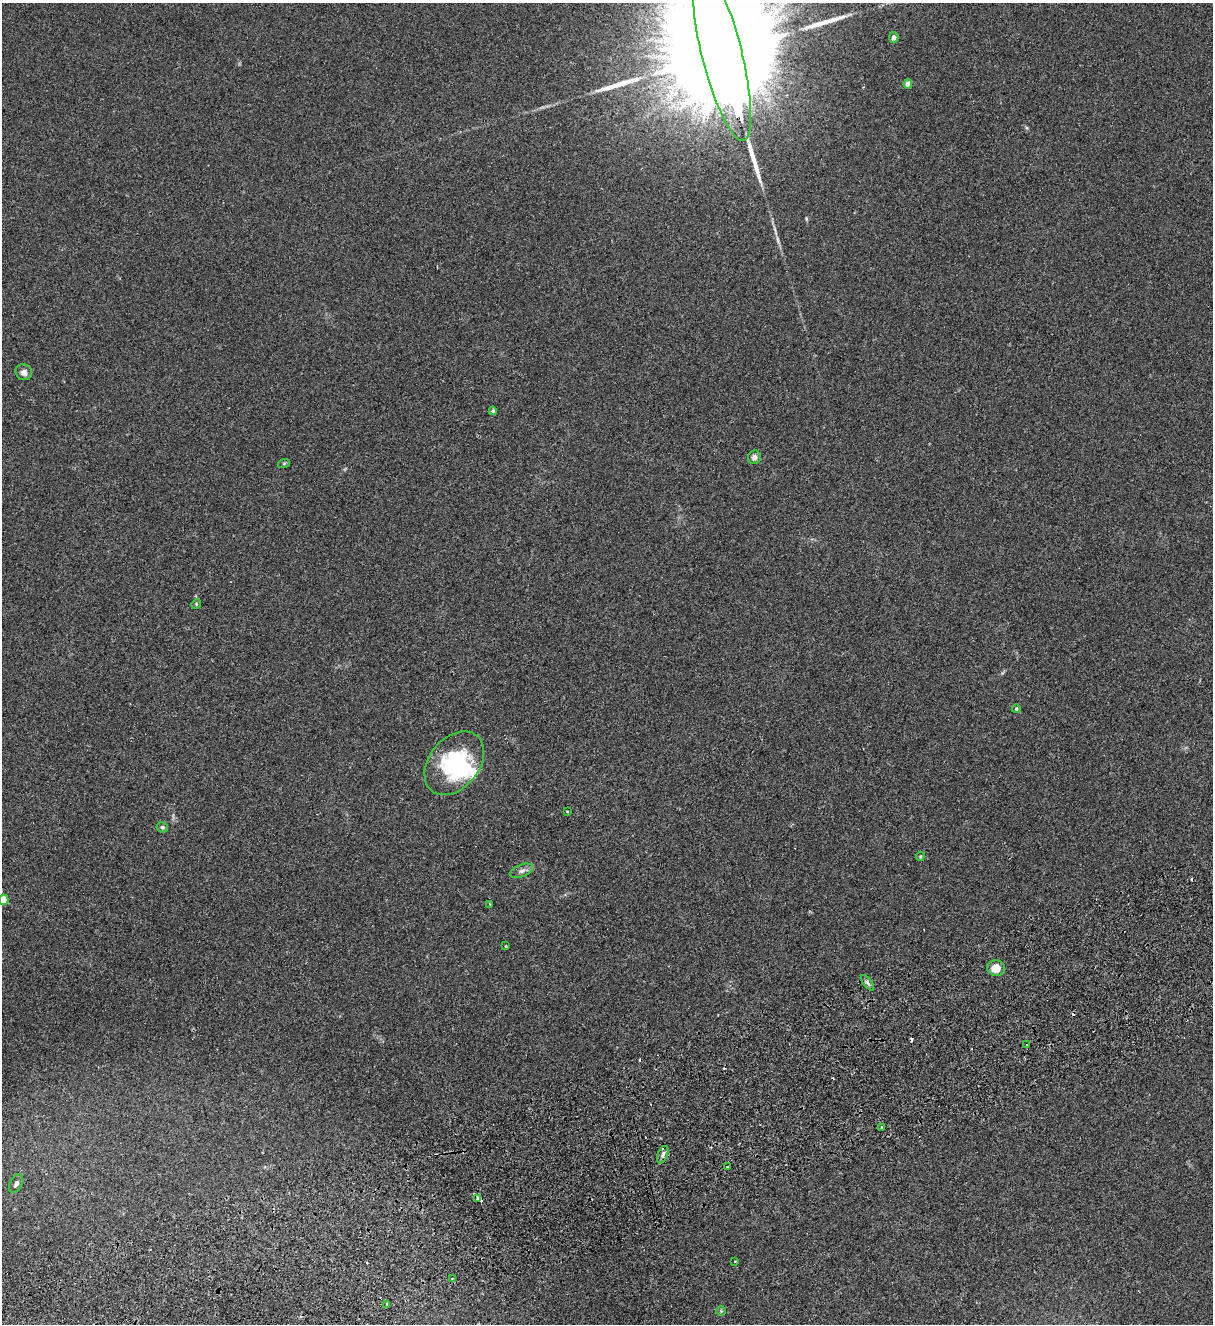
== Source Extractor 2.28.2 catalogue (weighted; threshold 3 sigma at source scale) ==
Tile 7 of 4 x 4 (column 3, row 2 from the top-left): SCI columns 2598-3808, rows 2701-4022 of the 5314 x 5399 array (HDU 1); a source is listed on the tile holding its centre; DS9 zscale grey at full resolution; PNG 1215 x 1326 px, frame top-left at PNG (2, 3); each listed source drawn as its Kron ellipse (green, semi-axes under 4 px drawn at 4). Shown black and unused: <1% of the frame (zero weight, under 2 of 3 exposures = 3% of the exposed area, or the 3 px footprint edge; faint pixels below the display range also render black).
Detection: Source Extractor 2.28.2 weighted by HDU 2 'WHT'; one run over the whole footprint, this tile lists its part. Background 0.0624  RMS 0.007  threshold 0.0316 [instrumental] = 3 sigma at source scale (4.5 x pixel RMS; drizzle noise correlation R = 1.50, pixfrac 1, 0.05/0.05 arcsec/px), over >= 5 px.
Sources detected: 43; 1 inside a brighter object's white glare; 6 cosmic-ray / hot-pixel residue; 4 long thin detections or spike segments (spike, bleed or trail) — neither listed nor drawn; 3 inside a brighter listed object's ellipse — not listed separately; the other 29 listed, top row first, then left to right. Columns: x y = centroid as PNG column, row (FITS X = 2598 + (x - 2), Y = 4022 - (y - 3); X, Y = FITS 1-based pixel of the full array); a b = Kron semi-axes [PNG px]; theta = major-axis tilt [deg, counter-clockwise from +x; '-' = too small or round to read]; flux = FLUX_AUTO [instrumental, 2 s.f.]
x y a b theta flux
894 37 5 5 - 3
722 54 89 20 -76 69000
908 84 5 4 - 5.9
24 372 8 8 - 3
493 411 4 4 - 2.2
754 457 7 6 - 2.9
284 463 6 3 19 0.82
196 604 5 4 - 0.8
1016 709 4 4 - 1
454 763 36 25 50 58
567 812 3 2 - 0.73
162 827 6 5 - 1.6
920 856 5 3 - 0.72
521 871 12 6 21 2.8
4 900 5 4 - 19
490 904 3 2 - 0.97
506 946 4 2 - 1.2
996 968 9 8 - 8.1
868 983 9 4 -52 1.8
1027 1044 3 3 - 2.7
882 1128 4 4 - 1.5
663 1155 9 5 69 2
727 1167 3 3 - 1
16 1184 10 6 61 2
478 1198 4 3 - 4.3
735 1261 4 3 - 0.56
452 1278 3 3 - 0.74
387 1304 3 3 - 3
721 1311 5 5 - 0.84
Isophote crosses this tile's border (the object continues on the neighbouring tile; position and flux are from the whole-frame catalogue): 2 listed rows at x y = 722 54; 4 900